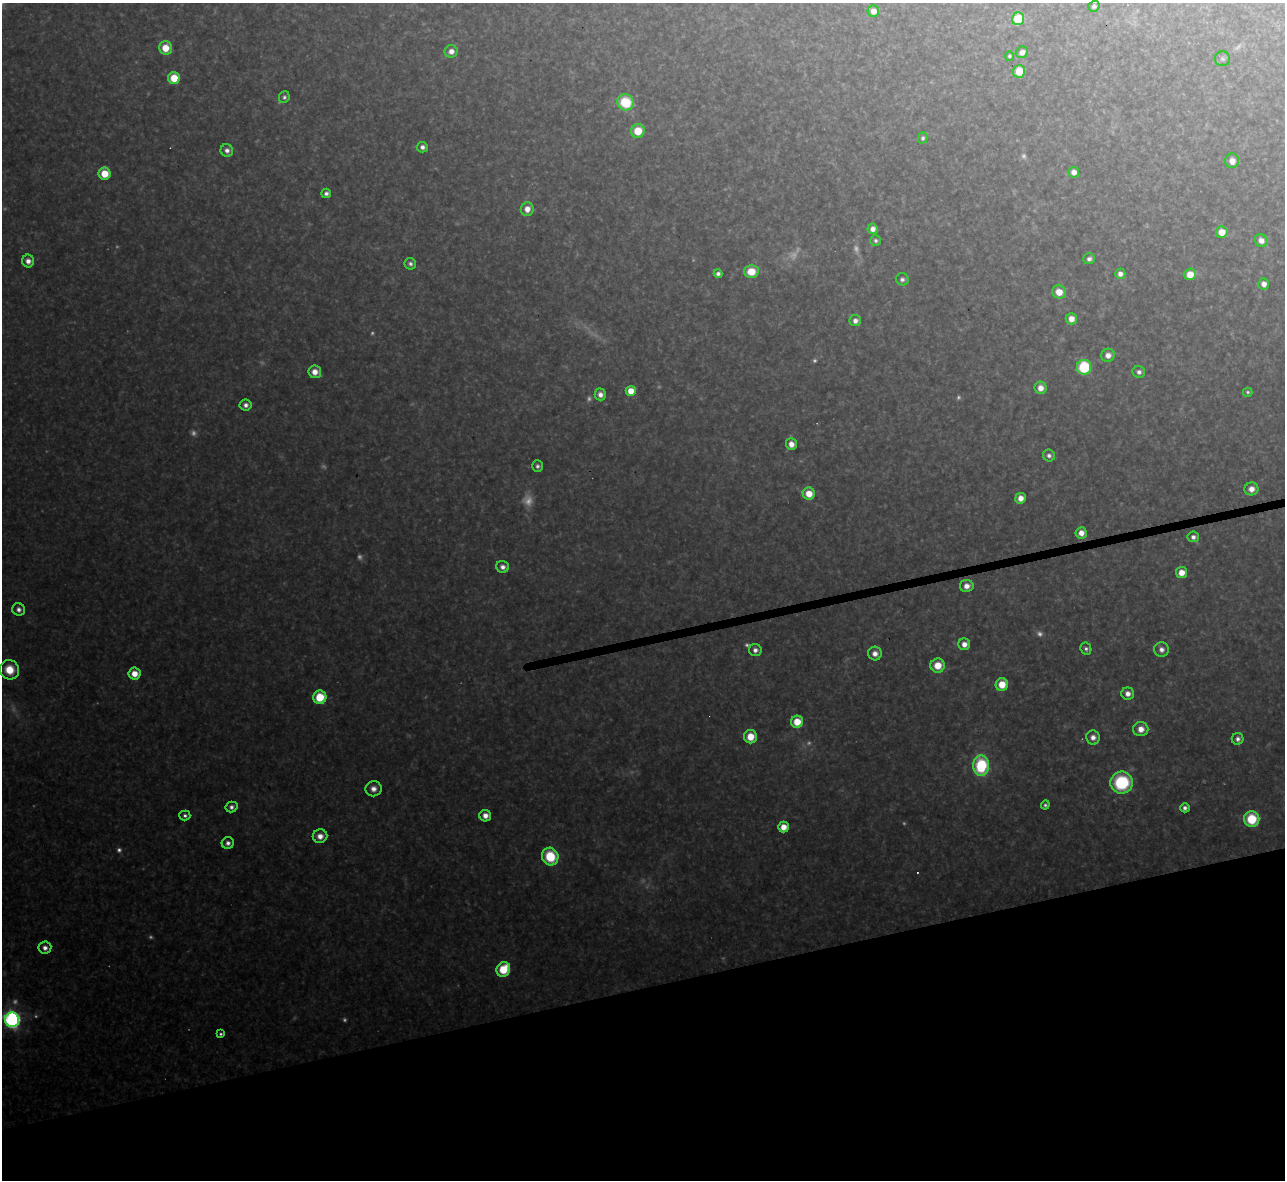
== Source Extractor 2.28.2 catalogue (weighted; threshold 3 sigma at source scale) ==
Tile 14 of 4 x 4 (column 2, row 4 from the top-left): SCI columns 1284-2566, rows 142-1319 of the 5133 x 5115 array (HDU 1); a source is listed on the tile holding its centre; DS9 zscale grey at full resolution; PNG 1287 x 1182 px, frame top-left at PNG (2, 3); each listed source drawn as its Kron ellipse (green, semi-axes under 4 px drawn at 4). Shown black and unused: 17% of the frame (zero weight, under 3 of 4 exposures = <1% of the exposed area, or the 3 px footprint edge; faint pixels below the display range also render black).
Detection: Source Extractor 2.28.2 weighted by HDU 2 'WHT'; one run over the whole footprint, this tile lists its part. Background 0.327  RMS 0.02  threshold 0.0884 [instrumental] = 3 sigma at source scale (4.5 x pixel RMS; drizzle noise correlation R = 1.50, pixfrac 1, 0.05/0.05 arcsec/px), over >= 5 px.
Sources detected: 117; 24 too faint to see at this stretch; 2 cosmic-ray / hot-pixel residue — neither listed nor drawn; the other 91 listed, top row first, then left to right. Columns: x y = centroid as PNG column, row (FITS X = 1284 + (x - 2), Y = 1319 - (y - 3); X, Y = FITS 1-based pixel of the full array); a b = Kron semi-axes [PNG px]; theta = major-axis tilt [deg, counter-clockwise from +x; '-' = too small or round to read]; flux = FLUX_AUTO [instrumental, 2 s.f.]
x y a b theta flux
1094 6 5 5 - 6
873 11 6 5 - 21
1018 19 6 6 - 73
165 48 7 6 - 42
451 51 6 6 - 15
1022 52 6 5 - 15
1009 56 4 4 - 3.7
1222 59 7 7 - 5.6
1019 71 6 6 - 40
174 78 6 6 - 52
284 97 6 5 - 5.3
625 102 8 8 - 100
638 131 7 6 - 52
923 138 5 4 - 5.1
422 147 6 5 - 9.5
227 150 6 6 - 11
1232 161 7 7 - 17
1074 172 5 5 - 15
105 174 6 6 - 43
326 193 5 4 - 7.6
527 209 7 6 - 19
873 229 5 5 - 13
1222 232 6 5 - 34
876 240 5 5 - 5.5
1261 240 7 6 - 16
1089 259 6 5 - 8.8
28 261 6 6 - 13
410 264 6 5 - 6.3
751 271 7 6 - 44
718 274 4 4 - 7.5
1120 274 5 5 - 11
1190 274 6 5 - 32
902 279 6 6 - 6.9
1264 284 6 5 - 15
1059 292 7 6 - 32
1071 319 5 5 - 19
855 321 5 5 - 12
1108 355 7 6 - 16
1084 367 7 7 - 170
315 372 6 6 - 20
1139 372 6 6 - 8.3
1040 388 6 6 - 19
631 391 5 5 - 38
1248 392 5 4 - 3.9
600 394 6 5 - 14
246 405 6 5 - 9.1
791 444 6 5 - 18
1049 455 6 5 - 7.4
537 466 6 5 - 6.2
1251 489 7 6 - 19
809 494 6 6 - 35
1020 498 5 5 - 20
1081 533 6 5 - 19
1193 537 6 5 - 8.8
503 567 6 6 - 12
1181 572 5 5 - 26
967 586 7 6 - 16
19 609 6 6 - 10
964 644 6 6 - 18
1086 649 6 5 - 6.2
1161 649 7 7 - 12
755 650 6 6 - 9.5
875 653 7 7 - 15
938 665 7 7 - 42
9 670 10 9 - 47
134 674 6 6 - 28
1002 684 6 6 - 46
1128 694 6 6 - 15
320 697 7 6 - 75
797 722 6 6 - 45
1141 729 7 7 - 22
750 737 6 6 - 39
1093 737 7 6 - 13
1238 739 6 6 - 8.4
981 766 10 8 -90 170
1122 783 11 11 - 170
373 789 8 7 - 14
1045 805 4 4 - 4.5
231 807 6 5 - 8.2
1185 808 4 4 - 7.6
185 816 5 5 - 6.1
485 816 6 6 - 17
1252 819 8 7 - 86
783 827 5 5 - 27
320 836 7 6 - 20
228 843 6 5 - 8.9
550 857 9 8 - 96
45 948 6 6 - 11
503 969 7 6 - 76
12 1020 7 7 - 780
221 1034 3 3 - 3.9